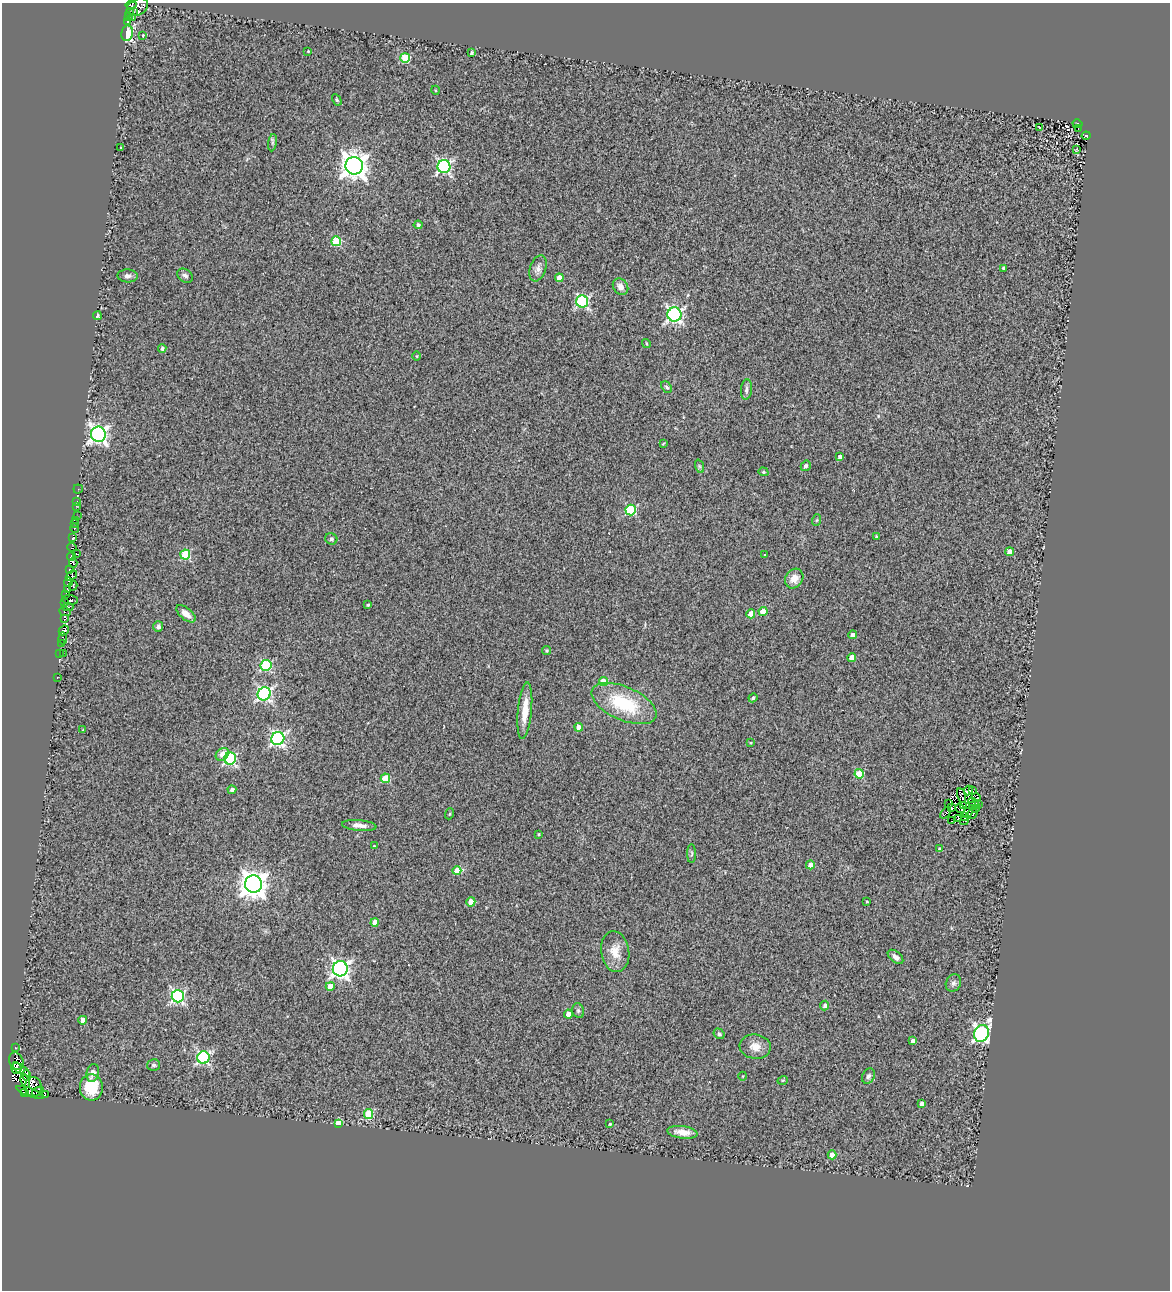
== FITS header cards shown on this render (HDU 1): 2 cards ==
NAXIS1  =                 1168
NAXIS2  =                 1288

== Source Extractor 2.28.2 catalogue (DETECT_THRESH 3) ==
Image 1168 x 1288 px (HDU 1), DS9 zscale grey, 1 PNG px = 1 image px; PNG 1172 x 1292 px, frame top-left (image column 1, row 1288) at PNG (2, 3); each listed source drawn as its Kron ellipse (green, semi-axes under 4 px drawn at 4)
Background 0.439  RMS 0.23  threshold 0.685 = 3 sigma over >= 5 px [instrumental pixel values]
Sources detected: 185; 11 with non-positive FLUX_AUTO (blend fragments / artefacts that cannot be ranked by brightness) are neither listed nor drawn; the other 174 listed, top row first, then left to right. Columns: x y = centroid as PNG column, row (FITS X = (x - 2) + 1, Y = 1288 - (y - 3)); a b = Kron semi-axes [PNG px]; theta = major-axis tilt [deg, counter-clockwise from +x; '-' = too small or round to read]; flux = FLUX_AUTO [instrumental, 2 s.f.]
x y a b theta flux
131 5 5 4 - 180
137 7 11 8 28 620
129 12 4 3 - 180
133 12 3 2 - 64
129 17 3 2 - 18
133 18 3 2 - 26
127 22 3 3 - 190
127 33 8 6 78 650
143 36 3 3 - 39
308 51 2 2 - 11
472 53 4 3 - 35
405 58 5 5 - 730
435 90 4 3 - 13
337 100 6 4 -61 19
1077 124 5 3 - 95
1039 127 4 2 - 7.7
1078 129 3 2 - 45
1086 136 4 4 - 200
272 143 9 4 83 30
121 148 3 2 - 9.8
1077 149 3 2 - 12
354 166 9 8 - 17000
444 167 6 6 - 3200
418 225 4 4 - 41
336 241 5 5 - 770
538 268 13 8 71 86
1003 268 3 3 - 26
128 276 10 6 -3 54
185 276 8 6 -35 48
559 278 4 4 - 120
620 287 9 7 -53 100
582 301 6 6 - 2100
674 315 7 7 - 4100
97 316 4 4 - 27
646 344 4 3 - 14
162 348 4 4 - 46
417 356 4 3 - 13
667 387 6 4 -50 29
746 389 10 5 84 51
98 434 8 7 - 5700
663 444 4 3 - 13
840 457 4 4 - 58
699 466 7 4 -71 29
806 466 5 4 - 33
763 472 5 4 - 21
78 489 4 4 - 28
77 501 3 2 - 17
76 506 3 2 - 14
631 510 5 5 - 1200
77 516 2 2 - 25
75 520 4 2 - 270
817 520 6 3 71 17
74 523 3 2 - 21
75 528 5 4 - 170
876 536 3 2 - 13
73 538 3 2 - 110
331 539 6 5 - 30
72 547 5 2 - 97
1010 552 4 4 - 140
77 554 3 2 - 97
185 554 5 5 - 870
764 555 3 2 - 8.6
71 556 4 3 - 270
73 563 5 3 - 170
69 569 3 2 - 59
71 576 6 4 40 230
794 579 10 8 55 150
68 582 4 3 - 75
73 586 5 3 - 95
67 589 3 3 - 70
66 594 3 2 - 140
70 600 8 5 -6 120
65 603 3 2 - 46
368 605 3 3 - 19
68 607 5 3 - 67
763 611 4 4 - 250
65 612 6 2 -24 140
186 614 11 5 -39 120
751 614 4 4 - 250
65 619 4 2 - 280
158 626 5 5 - 51
64 630 5 4 - 430
853 635 4 4 - 69
63 639 6 3 -82 24
61 644 3 3 - 100
547 651 4 4 - 20
60 653 3 2 - 14
63 654 3 2 - 24
852 657 4 4 - 170
266 665 5 5 - 1300
57 677 3 2 - 32
603 682 4 4 - 260
264 694 7 6 - 3300
753 698 4 4 - 31
624 703 35 16 -24 930
525 711 28 7 84 310
579 727 4 4 - 98
83 730 3 3 - 16
278 739 7 6 - 3400
751 743 4 3 - 16
222 754 7 5 40 140
230 758 6 6 - 2100
859 774 4 4 - 430
385 778 5 4 - 500
232 790 4 4 - 44
968 791 5 2 - 33
972 791 4 3 - 32
961 796 7 3 -75 16
976 798 5 4 - 21
974 803 6 3 -33 14
948 804 2 2 - 13
978 805 2 2 - 16
963 806 2 2 - 9.2
972 806 2 2 - 1.2
951 808 4 2 - 24
960 808 5 2 - 23
976 808 3 2 - 12
946 813 7 2 50 20
968 813 5 2 - 19
449 814 6 3 69 17
972 814 6 3 35 24
964 817 4 3 - 13
959 819 4 2 - 16
952 821 3 2 - 13
964 821 4 2 - 10
359 825 17 5 -5 90
539 834 3 3 - 16
374 846 3 3 - 13
939 849 3 3 - 26
692 854 9 4 89 33
810 865 4 4 - 90
457 871 4 4 - 210
253 884 8 8 - 18000
471 902 5 4 - 140
867 902 3 2 - 11
375 922 4 4 - 190
615 951 20 14 -80 230
896 957 9 5 -40 77
340 969 7 7 - 5600
953 983 9 7 63 52
330 986 4 4 - 190
178 996 6 6 - 2600
825 1006 5 4 - 53
578 1011 7 5 -71 37
568 1014 4 4 - 150
83 1020 4 4 - 110
981 1033 9 7 65 4200
719 1034 6 5 - 29
913 1041 4 4 - 68
755 1047 15 12 -7 170
15 1048 3 2 - 100
203 1058 6 6 - 2200
16 1061 9 7 -64 1100
154 1065 6 5 - 35
16 1068 6 5 - 920
22 1070 10 4 -34 1300
93 1073 9 6 75 84
26 1075 5 2 - 400
743 1076 4 3 - 12
868 1076 8 6 62 42
783 1080 5 3 - 14
25 1081 7 4 -70 18
33 1087 10 8 -86 740
91 1087 13 11 -85 490
30 1092 14 3 -20 100
38 1092 6 4 26 79
25 1093 3 3 - 420
45 1094 4 2 - 25
922 1104 4 4 - 110
369 1114 5 4 - 780
338 1123 4 4 - 290
610 1124 3 3 - 21
683 1132 15 6 -7 170
832 1155 4 4 - 230
At the frame edge (FLAGS 8, measured only in part): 1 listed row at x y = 131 5
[11 non-positive-flux detections neither listed nor drawn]